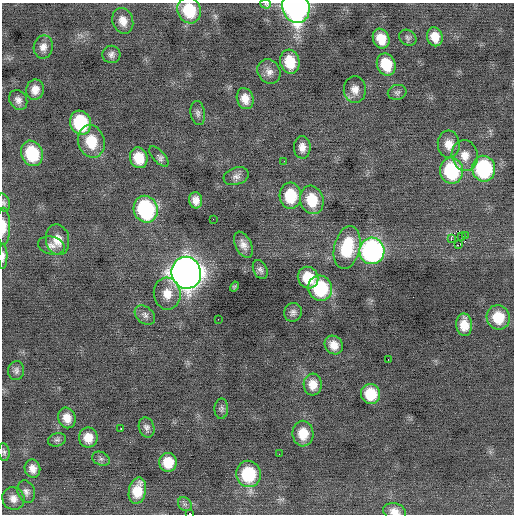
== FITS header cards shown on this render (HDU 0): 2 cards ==
NAXIS1  =                  512 / Axis length
NAXIS2  =                  512 / Axis length

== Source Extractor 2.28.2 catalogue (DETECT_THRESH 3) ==
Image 512 x 512 px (HDU 0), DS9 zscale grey, 1 PNG px = 1 image px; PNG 516 x 516 px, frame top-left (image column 1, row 512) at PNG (2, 3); each listed source drawn as its Kron ellipse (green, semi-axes under 4 px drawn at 4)
Background -0.0798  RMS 0.77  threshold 2.31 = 3 sigma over >= 5 px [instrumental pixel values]
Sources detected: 82; all 82 listed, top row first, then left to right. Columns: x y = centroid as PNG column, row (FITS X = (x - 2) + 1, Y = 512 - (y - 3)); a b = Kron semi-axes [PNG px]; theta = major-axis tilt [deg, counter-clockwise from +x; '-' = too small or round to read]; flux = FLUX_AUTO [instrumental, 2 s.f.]
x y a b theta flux
265 4 5 4 - 200
296 7 16 13 -73 18000
189 10 13 11 -71 2100
123 21 13 10 -71 530
435 37 9 7 -72 690
408 38 9 7 -34 150
381 39 10 8 -68 870
43 47 11 9 79 370
111 54 9 8 - 220
290 62 12 9 -75 1200
386 64 11 9 -68 1500
269 72 13 11 -55 370
355 89 13 11 -86 440
35 90 10 9 - 470
397 92 9 7 15 150
245 99 11 8 -73 540
18 100 10 8 -59 300
198 113 12 7 -82 200
80 123 12 10 -72 3100
91 141 16 13 -74 1500
449 144 13 11 -85 590
302 147 11 8 -88 390
32 153 13 10 -69 2300
159 156 13 6 -46 240
465 156 15 13 -77 650
139 158 10 8 -74 1200
284 161 2 2 - 32
484 169 13 11 -79 5600
451 171 13 11 -80 4200
236 176 13 8 18 260
290 196 13 11 -86 1800
196 200 8 6 -81 370
312 200 14 11 -75 1400
3 203 9 6 -73 150
146 209 14 12 -69 6000
213 219 2 2 - 150
3 226 18 7 -89 600
465 235 2 2 - 610
461 236 2 2 - 40
451 238 3 2 - 1300
58 240 15 11 -80 700
51 245 13 9 -13 330
243 245 14 8 -64 360
458 245 3 2 - 830
347 247 22 13 76 2400
372 251 13 12 - 13000
3 256 12 4 89 210
260 270 10 6 -65 190
186 273 16 14 -73 66000
308 278 11 10 - 1400
234 287 5 3 - 80
320 288 13 11 -67 3500
167 294 16 13 -83 770
293 312 9 8 - 220
145 315 11 8 -40 230
498 317 12 11 - 1300
218 319 2 2 - 44
464 325 11 8 -86 780
334 345 10 8 -51 500
388 359 2 2 - 27
16 371 9 8 - 190
313 384 11 9 -87 590
370 394 10 9 - 1400
221 409 10 7 88 140
67 418 10 8 -71 520
147 427 10 7 -72 200
121 429 3 2 - 50
303 434 13 10 -89 940
88 437 10 9 - 660
57 440 9 6 16 140
4 452 9 5 -83 130
279 454 2 2 - 130
101 459 9 6 -23 150
168 462 9 9 - 1100
32 469 9 7 -72 380
248 474 13 12 - 2900
137 491 13 8 78 1000
26 492 11 8 -70 240
13 499 11 11 - 360
185 504 7 6 - 150
394 512 12 8 -14 410
190 514 4 2 - 3200
At the frame edge (FLAGS 8, measured only in part): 8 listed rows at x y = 265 4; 296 7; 189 10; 3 203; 3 226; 3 256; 394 512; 190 514